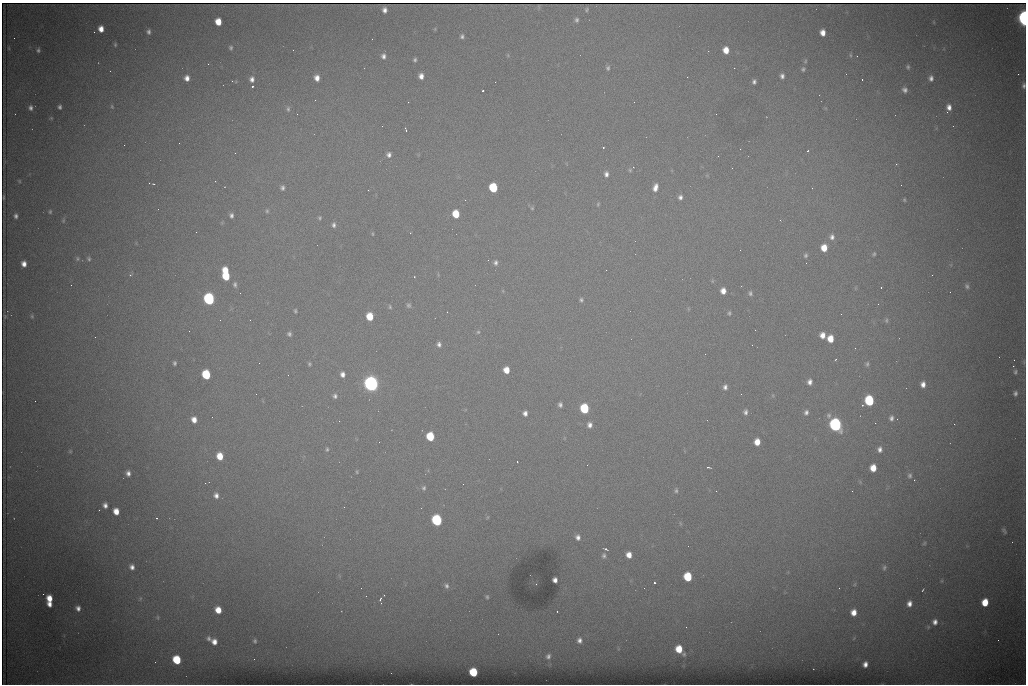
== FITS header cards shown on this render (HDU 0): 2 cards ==
NAXIS1  =                 1024 /fastest changing axis
NAXIS2  =                  682 /next to fastest changing axis

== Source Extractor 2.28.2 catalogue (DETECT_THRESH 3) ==
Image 1024 x 682 px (HDU 0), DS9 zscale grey, 1 PNG px = 1 image px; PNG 1028 x 686 px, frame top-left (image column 1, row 682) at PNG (2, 3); no overlay
Background 4610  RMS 44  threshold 133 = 3 sigma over >= 5 px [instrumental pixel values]
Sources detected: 223; all 223 listed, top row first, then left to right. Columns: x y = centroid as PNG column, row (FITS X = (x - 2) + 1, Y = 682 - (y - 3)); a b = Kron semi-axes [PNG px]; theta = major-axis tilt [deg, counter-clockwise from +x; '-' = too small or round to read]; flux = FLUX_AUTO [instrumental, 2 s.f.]
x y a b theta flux
384 10 5 4 - 1.3e+04
586 10 5 4 - 4.1e+03
1024 18 8 4 -86 8.4e+05
577 20 6 5 - 6.6e+03
218 22 6 5 - 4.6e+04
101 29 6 5 - 2.6e+04
148 32 5 4 - 7.6e+03
823 33 6 5 - 2.4e+04
462 36 5 5 - 6.9e+03
14 38 2 2 - 1.2e+03
115 45 5 4 - 3.9e+03
231 48 4 3 - 5.0e+03
38 50 5 4 - 6.0e+03
726 50 6 5 - 3.6e+04
508 55 6 4 73 2.9e+03
850 55 5 3 - 3.2e+03
383 56 7 5 -88 1.1e+04
857 56 2 2 - 1.6e+03
415 60 5 4 - 5.7e+03
805 61 5 4 - 3.8e+03
208 64 2 2 - 3.1e+03
908 67 6 5 - 5.2e+03
608 68 6 5 - 6.1e+03
734 68 3 2 - 2.3e+03
803 69 6 5 - 5.3e+03
1018 74 2 2 - 1.4e+04
421 76 6 5 - 1.8e+04
782 76 5 4 - 9.7e+03
187 78 6 5 - 1.8e+04
317 78 6 5 - 2.1e+04
931 78 7 5 -82 1.2e+04
252 79 7 6 - 1.3e+04
862 79 3 2 - 4.9e+03
754 82 5 4 - 7.2e+03
252 86 3 3 - 8.8e+04
1024 86 7 5 89 8.4e+03
905 90 6 5 - 1.1e+04
483 91 3 2 - 4.1e+03
112 106 6 4 -70 3.9e+03
60 107 4 3 - 6.5e+03
949 107 8 6 86 1.7e+04
30 108 6 5 - 9.8e+03
288 109 9 6 -83 8.7e+03
947 112 2 2 - 3.4e+03
297 114 3 2 - 2.7e+03
51 118 4 4 - 2.7e+03
382 126 2 2 - 1.5e+03
406 129 5 2 - 3.8e+03
179 143 2 2 - 3.9e+03
124 145 2 2 - 1.7e+03
603 147 2 2 - 2.8e+03
740 149 2 2 - 2.8e+03
808 151 3 3 - 2.6e+03
235 153 2 2 - 1.4e+03
389 155 6 5 - 1.1e+04
896 164 2 2 - 1.8e+03
630 170 5 5 - 4.1e+03
606 174 7 6 - 1.2e+04
19 181 5 4 - 3.3e+03
153 184 5 4 - 3.7e+03
901 185 2 2 - 1.4e+03
655 187 9 6 73 2.1e+04
282 188 6 5 - 8.4e+03
493 188 6 6 - 1.6e+05
812 188 3 2 - 4.3e+03
368 190 2 2 - 9.0e+03
4 197 3 2 - 2.6e+03
680 197 6 5 - 1.1e+04
904 200 4 3 - 3.7e+03
598 204 5 4 - 3.6e+03
532 208 5 5 - 3.8e+03
267 211 5 4 - 4.2e+03
50 212 5 4 - 4.1e+03
456 214 6 5 - 7.3e+04
231 215 5 4 - 8.2e+03
16 216 5 4 - 8.3e+03
320 218 5 5 - 4.4e+03
63 220 7 4 71 4.1e+03
780 220 3 2 - 2.5e+03
334 225 6 5 - 9.0e+03
373 234 5 3 - 2.8e+03
832 237 8 7 - 1.2e+04
824 248 6 5 - 4.3e+04
874 254 5 4 - 4.6e+03
806 255 6 5 - 5.5e+03
77 259 6 5 - 4.6e+03
89 259 6 5 - 5.1e+03
488 260 3 2 - 2.3e+03
495 263 7 5 85 8.8e+03
24 264 6 5 - 1.9e+04
225 270 6 4 -71 4.3e+04
606 270 2 2 - 1.3e+03
130 275 5 4 - 4.1e+03
226 276 9 6 -73 1.0e+05
414 277 3 2 - 2.0e+03
712 281 5 3 - 2.9e+03
235 284 7 5 -75 7.4e+03
71 285 2 2 - 6.7e+03
967 286 7 5 -70 7.2e+03
881 287 3 2 - 3.4e+03
723 291 6 5 - 2.3e+04
750 293 7 5 87 6.8e+03
209 299 7 6 - 6.1e+05
581 300 5 5 - 5.7e+03
878 304 2 2 - 1.3e+03
409 305 7 6 - 6.9e+03
390 307 6 5 - 4.9e+03
295 311 4 3 - 4.2e+03
729 313 6 4 89 4.9e+03
841 314 2 2 - 2.5e+03
5 316 3 2 - 2.5e+03
32 316 6 5 - 4.6e+03
370 316 6 5 - 6.9e+04
886 320 7 5 88 6.0e+03
755 330 2 2 - 1.6e+03
478 332 5 5 - 5.1e+03
289 334 5 5 - 6.8e+03
822 335 6 5 - 2.3e+04
830 339 6 5 - 4.5e+04
439 344 6 5 - 1.0e+04
752 345 2 2 - 4.1e+03
836 359 3 2 - 3.9e+03
1014 360 2 2 - 2.3e+03
174 363 4 3 - 5.5e+03
259 363 2 2 - 1.6e+03
309 364 5 4 - 4.4e+03
867 364 7 4 80 5.6e+03
1013 366 2 2 - 2.2e+04
506 370 6 5 - 3.5e+04
1015 372 6 5 - 5.8e+03
342 374 6 5 - 1.5e+04
206 375 6 5 - 1.8e+05
288 375 2 2 - 1.5e+03
810 382 6 5 - 1.4e+04
371 384 8 7 - 1.5e+06
923 384 6 5 - 1.8e+04
725 387 7 6 - 1.1e+04
1015 393 6 5 - 8.3e+03
256 394 2 2 - 1.6e+03
335 396 7 6 - 9.2e+03
35 401 2 2 - 1.4e+03
869 401 7 6 - 2.2e+05
560 405 5 4 - 8.4e+03
862 405 3 3 - 4.4e+03
584 408 6 6 - 1.8e+05
745 412 7 6 - 1.0e+04
806 412 7 6 - 1.1e+04
525 413 5 4 - 1.3e+04
829 415 7 6 - 7.6e+03
891 418 6 5 - 9.4e+03
194 420 6 5 - 2.4e+04
339 421 3 3 - 1.4e+03
875 423 2 2 - 1.7e+03
954 424 2 2 - 9.5e+03
590 425 6 5 - 1.4e+04
835 425 7 6 - 8.8e+05
430 436 6 5 - 1.2e+05
757 442 6 5 - 3.5e+04
327 449 6 4 81 5.0e+03
880 449 7 6 - 1.2e+04
70 451 5 4 - 3.3e+03
220 456 6 5 - 5.4e+04
517 462 2 2 - 1.9e+03
587 465 2 2 - 3.3e+03
708 467 5 2 - 4.4e+03
873 468 6 5 - 4.3e+04
357 472 5 3 - 3.2e+03
128 473 5 4 - 1.2e+04
910 476 7 6 - 7.6e+03
463 484 2 2 - 1.1e+03
424 488 6 5 - 6.0e+03
676 490 7 4 90 5.9e+03
716 491 3 2 - 2.4e+03
852 491 2 2 - 1.6e+03
216 495 8 7 - 1.6e+04
105 505 5 4 - 1.3e+04
344 507 2 2 - 4.3e+03
116 511 6 5 - 3.4e+04
488 517 5 3 - 2.7e+03
157 518 3 3 - 2.6e+03
437 520 7 6 - 3.7e+05
680 523 6 3 -71 3.5e+03
1004 531 9 5 -59 6.2e+03
578 537 6 6 - 1.3e+04
924 543 6 4 47 4.3e+03
606 549 4 2 - 5.6e+03
629 555 6 5 - 2.8e+04
604 556 8 6 -90 7.7e+03
132 567 8 7 - 1.7e+04
884 567 9 6 77 8.8e+03
688 577 6 6 - 1.2e+05
555 580 5 4 - 1.3e+04
942 581 6 4 90 3.7e+03
654 583 3 3 - 9.8e+04
536 584 2 2 - 1.2e+03
855 584 6 3 71 3.7e+03
446 586 7 6 - 9.3e+03
839 588 2 2 - 1.5e+03
923 590 5 2 - 3.0e+03
43 594 2 2 - 9.5e+03
487 597 5 4 - 4.2e+03
49 598 7 5 -88 3.9e+04
140 598 8 5 63 7.2e+03
380 599 4 2 - 4.2e+03
985 602 6 5 - 6.2e+04
49 604 4 4 - 1.8e+04
909 604 8 6 81 1.9e+04
78 608 6 5 - 1.4e+04
218 610 6 5 - 4.2e+04
557 611 2 2 - 1.6e+03
854 612 6 5 - 2.9e+04
158 617 7 5 -69 5.9e+03
935 622 9 8 - 1.9e+04
209 638 7 6 - 9.3e+03
579 640 6 5 - 1.2e+04
255 641 5 5 - 5.1e+03
214 642 7 6 - 2.2e+04
679 649 7 6 - 6.1e+04
548 656 4 4 - 7.8e+03
254 659 2 2 - 5.4e+03
177 660 6 6 - 1.3e+05
865 664 5 4 - 1.6e+04
473 672 6 5 - 1.3e+05
At the frame edge (FLAGS 8, measured only in part): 2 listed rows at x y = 1024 18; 1024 86

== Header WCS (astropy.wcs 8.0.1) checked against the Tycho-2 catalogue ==
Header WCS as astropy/WCSLIB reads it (CRVAL/CRPIX/CD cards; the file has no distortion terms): RA---TAN/DEC--TAN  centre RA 07:06:07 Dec +31:10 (106.53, +31.16 deg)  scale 1.44 arcsec/px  FOV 24.5' x 16.3'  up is -93 deg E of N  parity flipped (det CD > 0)
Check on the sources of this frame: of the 60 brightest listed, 8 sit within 2.2 arcsec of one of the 14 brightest Tycho-2 stars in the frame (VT <= 12.35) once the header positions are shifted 0.45 arcsec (0.37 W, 0.25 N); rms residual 0.82 arcsec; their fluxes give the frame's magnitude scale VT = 24.95 - 2.5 log10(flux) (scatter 0.19 mag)
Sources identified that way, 8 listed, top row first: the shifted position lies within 2.2 arcsec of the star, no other Tycho-2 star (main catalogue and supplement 1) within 4.4 arcsec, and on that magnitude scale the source's flux lands within +1.5 / -3 mag of the star's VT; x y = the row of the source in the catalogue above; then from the Tycho-2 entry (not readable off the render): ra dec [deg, ICRS J2000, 3 dp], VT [Tycho-2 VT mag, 2 dp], TYC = Tycho-2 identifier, HIP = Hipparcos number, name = IAU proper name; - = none
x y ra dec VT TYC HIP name
493 188 106.458 +31.151 12.35 2438-728-1 - -
206 375 106.551 +31.041 11.84 2438-663-1 - -
371 384 106.552 +31.106 9.20 2438-180-1 - -
869 401 106.550 +31.305 11.61 2438-184-1 - -
584 408 106.559 +31.192 11.79 2438-1039-1 - -
835 425 106.562 +31.292 10.01 2438-106-1 - -
437 520 106.614 +31.135 11.36 2438-550-1 - -
473 672 106.684 +31.152 11.76 2438-931-1 - -